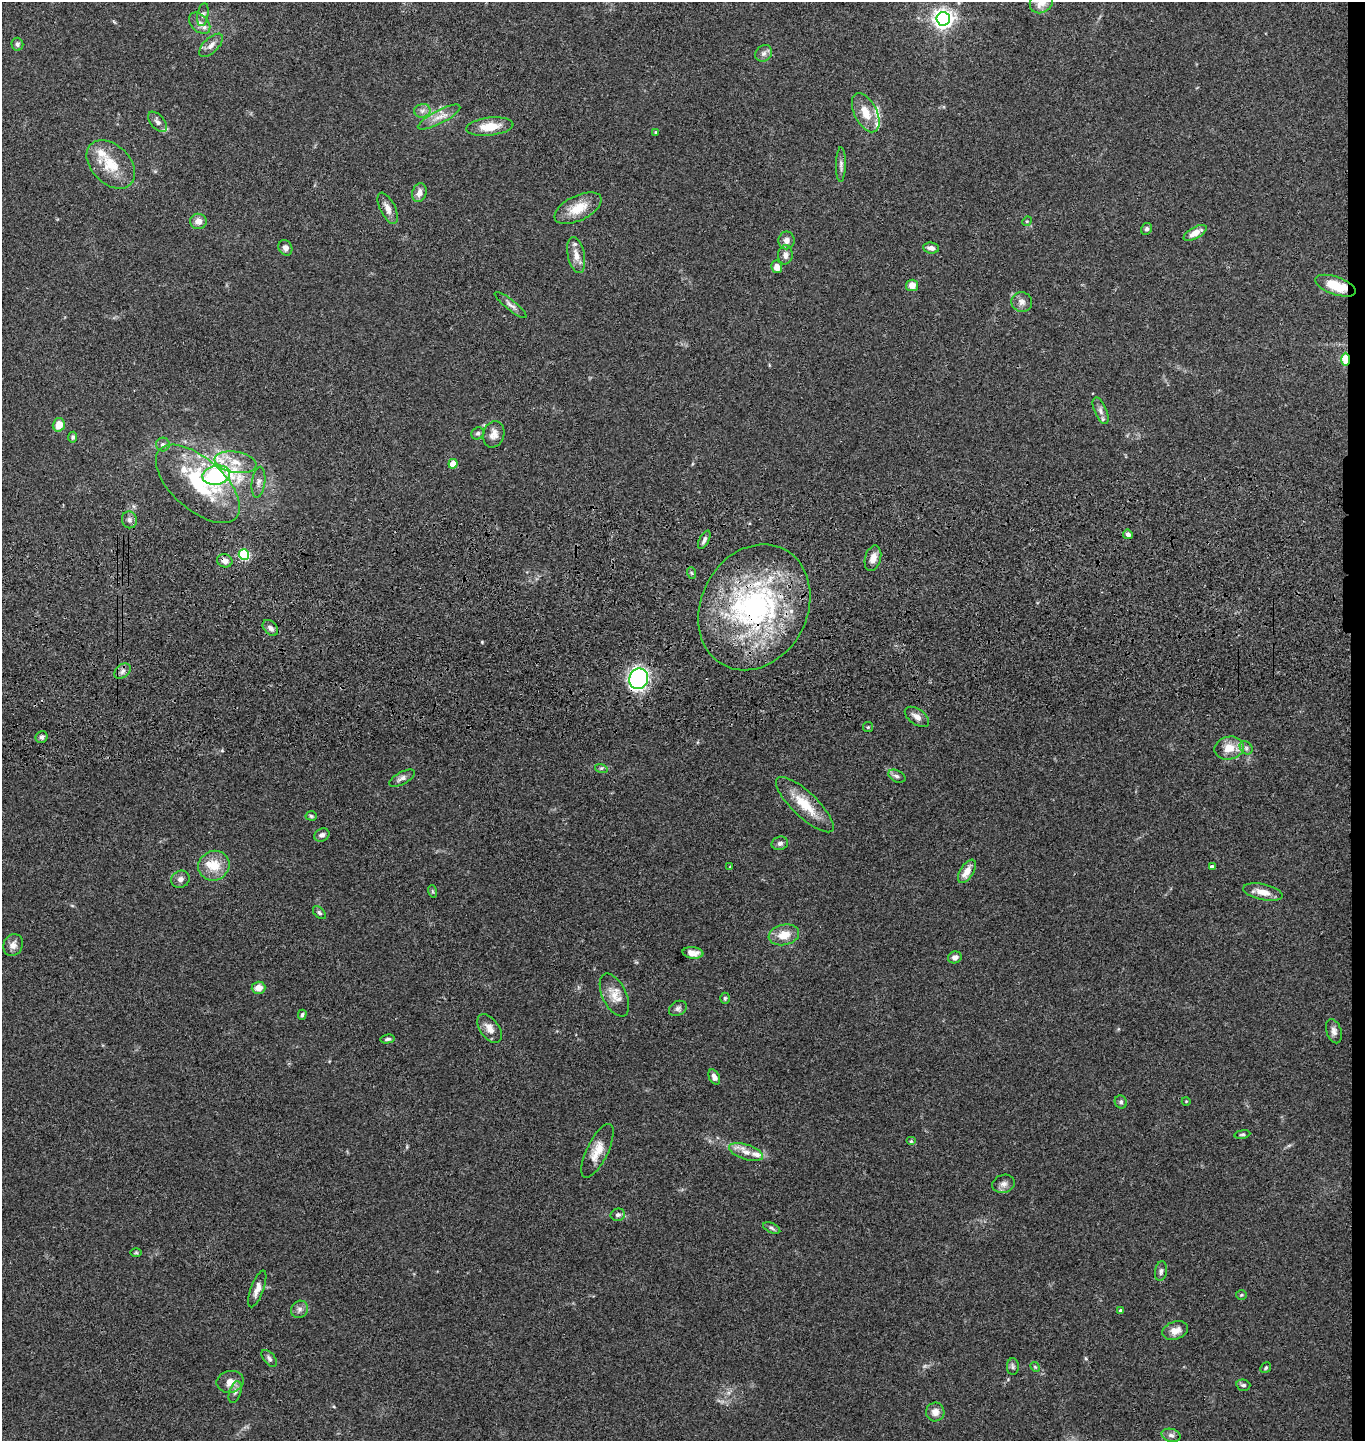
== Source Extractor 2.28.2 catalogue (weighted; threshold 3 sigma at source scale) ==
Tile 6 of 3 x 3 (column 3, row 2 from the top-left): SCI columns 2871-4233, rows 1555-2993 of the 4367 x 4546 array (HDU 1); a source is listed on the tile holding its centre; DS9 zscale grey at full resolution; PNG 1367 x 1443 px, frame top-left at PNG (2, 2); each listed source drawn as its Kron ellipse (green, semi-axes under 4 px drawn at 4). Shown black and unused: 1% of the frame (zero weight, under 3 of 4 exposures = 6% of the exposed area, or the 3 px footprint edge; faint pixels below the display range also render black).
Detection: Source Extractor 2.28.2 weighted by HDU 2 'WHT'; one run over the whole footprint, this tile lists its part. Background 0.0845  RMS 0.0061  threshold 0.0274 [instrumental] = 3 sigma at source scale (4.5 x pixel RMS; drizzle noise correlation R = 1.50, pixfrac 1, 0.05/0.05 arcsec/px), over >= 5 px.
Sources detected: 122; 9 inside a brighter listed object's ellipse — not listed separately; the other 113 listed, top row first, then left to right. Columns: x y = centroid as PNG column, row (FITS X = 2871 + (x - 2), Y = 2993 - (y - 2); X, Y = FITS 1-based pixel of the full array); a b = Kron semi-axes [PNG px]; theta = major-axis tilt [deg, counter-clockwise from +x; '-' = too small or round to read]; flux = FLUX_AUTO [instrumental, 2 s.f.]
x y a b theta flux
1041 2 12 10 39 8
203 15 11 5 80 1.8
943 19 7 6 - 350
200 23 12 8 -45 4.3
17 44 6 6 - 1.4
211 45 15 7 44 3.8
764 53 9 7 43 2.4
422 111 8 7 - 2.4
866 113 21 11 -63 10
439 117 24 6 28 5.9
158 122 12 7 -49 2.5
490 127 24 9 6 12
656 132 4 3 - 0.73
111 164 28 19 -45 18
841 165 17 5 89 2.4
419 193 9 7 73 4.3
388 208 17 7 -64 4.4
578 208 25 12 26 13
198 221 8 7 - 4.7
1027 221 5 4 - 0.62
1147 229 6 5 - 1.3
1195 233 13 5 29 6.5
786 240 9 8 - 3.4
285 248 8 6 -62 2.7
931 248 8 5 -6 3
576 255 18 8 -78 6
785 255 9 7 86 3.2
777 267 6 5 - 4.2
912 285 6 6 - 4.7
1336 286 21 9 -20 15
1022 302 10 10 - 3.4
511 305 20 5 -38 2.9
1345 359 7 3 90 37
1100 411 14 6 -67 2.8
59 425 7 6 - 8.7
478 433 6 5 - 1.4
494 434 13 10 74 4.4
73 437 5 4 - 1.2
163 444 7 7 - 1.7
235 462 21 10 -10 11
453 464 5 4 - 13
216 475 14 9 11 84
258 482 15 6 83 3.1
198 484 51 25 -42 51
129 520 8 7 - 2.1
1128 534 5 4 - 1.9
704 540 10 4 63 1.9
244 555 5 5 - 60
873 558 13 8 75 5.1
225 561 8 6 -19 3.6
692 573 6 3 -69 0.8
754 607 65 53 62 130
270 628 9 6 -45 2.3
123 671 9 6 42 2.4
639 679 10 9 - 130
917 717 14 7 -34 3.9
868 727 5 5 - 0.79
42 737 6 5 - 1.8
1229 748 15 11 12 9.7
1246 748 7 6 - 1.7
601 768 6 4 -16 1
897 776 9 5 -26 1.9
402 778 14 6 28 2.6
805 805 38 12 -43 16
311 816 5 4 - 0.89
322 835 8 6 24 2.3
780 843 8 6 14 2
214 866 16 14 29 12
730 867 3 2 - 0.46
1212 867 4 3 - 1.3
967 871 13 6 58 5.9
180 879 9 8 - 2.7
432 891 6 4 -71 0.82
1263 892 20 8 -12 7
319 913 8 5 -45 1.3
784 935 15 10 12 8.8
13 945 11 9 62 3.7
693 953 10 5 -6 3.7
955 957 7 5 21 2.9
259 988 7 6 - 5.3
614 995 23 12 -64 8.1
725 998 5 4 - 1
678 1008 9 7 31 2
302 1015 5 3 - 0.92
489 1028 16 9 -54 5.4
1334 1031 12 7 -73 2.9
388 1039 7 4 10 1.2
714 1077 8 5 -64 2.7
1186 1101 4 3 - 0.44
1121 1102 6 6 - 1.5
1242 1134 8 4 9 1
911 1141 5 4 - 0.87
597 1151 29 10 64 9.7
746 1152 18 7 -17 5.6
1004 1184 11 9 16 3.1
618 1215 7 6 - 2.1
772 1228 9 5 -25 1.5
136 1253 6 4 -1 0.72
1161 1271 10 6 80 1.9
257 1289 19 6 70 4.5
1241 1295 5 5 - 0.8
299 1309 9 8 - 2.5
1121 1311 4 3 - 1.6
1175 1330 13 9 18 5.6
269 1358 10 5 -50 1.6
1013 1367 8 6 -89 1.5
1035 1367 5 4 - 0.74
1266 1368 6 5 - 1
230 1382 14 11 11 5.9
1243 1385 7 5 -14 1.5
235 1392 11 5 71 2.3
935 1412 9 9 - 4.3
1171 1435 10 6 -15 2.2
Overlapping masked pixels (flux is a lower limit): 5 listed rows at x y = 1336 286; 1345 359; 225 561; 754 607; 639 679
Isophote crosses this tile's border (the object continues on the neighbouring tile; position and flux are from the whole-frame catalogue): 1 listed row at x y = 1041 2